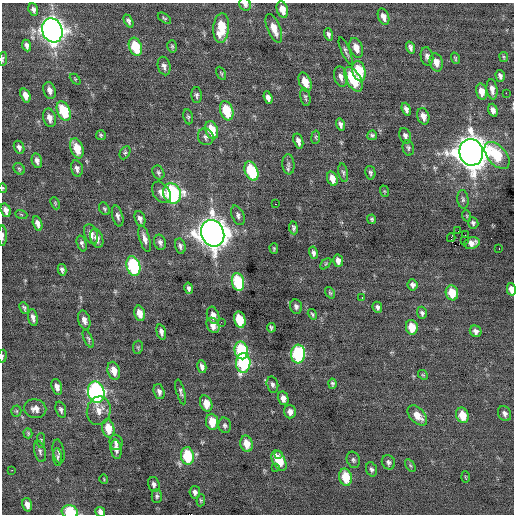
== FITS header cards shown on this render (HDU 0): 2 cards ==
NAXIS1  =                  512 / Axis length
NAXIS2  =                  512 / Axis length

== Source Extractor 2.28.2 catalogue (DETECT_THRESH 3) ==
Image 512 x 512 px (HDU 0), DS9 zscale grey, 1 PNG px = 1 image px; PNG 516 x 516 px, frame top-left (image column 1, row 512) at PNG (2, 3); each listed source drawn as its Kron ellipse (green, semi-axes under 4 px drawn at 4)
Background -0.0497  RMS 0.83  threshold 2.5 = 3 sigma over >= 5 px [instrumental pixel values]
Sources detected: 183; all 183 listed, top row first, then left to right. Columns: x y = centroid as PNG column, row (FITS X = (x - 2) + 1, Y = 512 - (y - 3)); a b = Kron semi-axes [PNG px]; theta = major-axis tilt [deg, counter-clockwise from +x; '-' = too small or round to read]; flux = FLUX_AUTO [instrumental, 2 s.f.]
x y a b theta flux
245 4 6 5 - 190
282 9 8 5 -73 570
33 10 6 4 -69 150
383 17 8 5 -69 370
164 18 7 4 -36 89
128 21 7 4 -63 150
221 28 15 8 84 1600
274 28 15 6 -68 660
52 30 12 10 -70 38000
328 34 6 4 -72 150
27 45 6 4 -66 180
172 46 6 4 -75 86
135 47 9 6 -69 1900
356 48 10 6 -70 550
410 48 6 4 -72 150
346 51 15 3 -67 150
427 56 9 6 -79 200
504 57 5 4 - 65
455 58 6 3 -73 68
3 59 7 3 80 77
436 62 9 6 -76 480
164 66 9 6 -77 210
359 71 10 6 -75 2100
221 73 7 4 -62 75
500 76 6 4 -73 180
341 77 10 6 -76 270
75 79 6 4 -45 58
353 79 13 7 -60 2300
305 82 10 5 -69 780
492 89 10 5 -82 330
49 91 9 6 -73 310
482 92 8 5 -75 550
506 93 2 2 - 370
25 95 7 4 -70 420
197 95 8 5 -88 130
305 97 9 5 -79 110
268 98 6 4 -71 250
406 109 6 4 -70 190
493 110 6 4 -71 210
64 111 10 6 -67 2200
227 111 10 6 -71 2000
423 116 8 6 -73 390
188 117 7 5 -80 96
49 118 9 6 -76 350
340 124 6 4 -75 180
212 130 9 6 -73 1400
101 135 5 4 - 87
372 135 5 4 - 120
405 136 8 5 -71 190
206 137 8 7 - 180
316 137 7 4 83 73
298 141 7 4 -73 280
19 147 7 5 -67 180
77 148 10 6 -70 1100
408 148 8 5 -77 130
471 152 13 12 - 94000
125 153 7 5 62 100
497 155 16 9 -49 2100
37 161 7 5 -77 220
288 164 10 6 -85 170
77 168 8 5 -76 200
19 169 6 5 - 93
251 171 10 6 -68 3100
158 173 7 5 -64 120
343 173 9 4 -78 130
370 173 7 5 -76 110
332 179 7 5 -72 500
3 188 4 4 - 57
384 191 6 4 -71 60
161 192 12 8 -55 430
172 193 10 8 -63 7800
463 199 9 5 -83 140
55 203 6 4 -67 66
275 204 2 2 - 110
104 209 7 5 -57 90
6 210 7 4 -74 280
21 214 6 4 -20 73
238 215 10 6 -68 180
118 216 10 5 -75 210
467 216 6 3 -72 62
140 219 8 5 -72 210
372 219 5 4 - 86
38 223 7 4 -75 270
473 223 6 5 - 120
293 228 6 4 -83 110
458 231 2 2 - 230
213 233 13 11 -69 74000
91 234 10 6 -68 360
465 235 2 2 - 210
2 236 10 3 90 140
97 238 9 6 -70 290
451 238 4 3 - 1500
145 239 13 5 -73 320
465 240 3 2 - 45
160 242 8 6 -72 180
82 243 8 4 -73 130
472 243 8 5 17 350
180 246 7 5 -77 160
274 248 5 3 - 67
499 248 3 2 - 62
313 253 6 4 -77 160
338 261 6 5 - 310
326 264 7 4 46 75
133 266 10 6 -75 5000
62 270 6 4 -80 140
238 282 9 6 -78 3300
412 285 5 5 - 190
189 288 5 4 - 130
511 289 6 4 -76 450
330 293 6 4 -53 76
452 293 7 6 - 1100
362 298 2 2 - 37
296 307 7 6 - 160
377 307 6 4 -64 150
24 308 6 4 -63 100
140 313 8 5 -76 550
422 313 6 5 - 150
312 314 5 3 - 81
213 315 9 6 -72 350
33 318 9 4 -79 220
84 320 10 6 -74 310
240 320 8 5 -77 2000
221 322 2 2 - 65
213 325 8 6 -58 460
412 327 7 6 - 930
271 328 4 3 - 93
476 331 6 5 - 240
161 332 8 4 -76 220
88 339 9 4 -66 110
138 347 7 5 80 83
241 350 9 6 -78 3700
298 354 9 7 86 5200
2 356 6 3 81 64
243 363 10 7 89 5200
202 367 6 4 -75 200
114 371 9 6 -73 610
423 375 5 4 - 60
272 384 8 5 -75 150
332 384 5 4 - 90
57 387 8 5 -74 290
96 392 11 8 -76 12000
159 392 8 5 -73 190
181 392 12 4 -75 150
283 398 7 5 -76 340
206 403 8 6 -68 760
35 409 11 9 -11 370
61 410 8 5 -72 160
16 411 5 5 - 87
99 411 14 12 77 570
290 412 6 6 - 330
505 413 8 6 -62 220
417 415 12 7 -47 700
462 415 8 6 -69 920
212 422 8 6 -83 920
225 425 8 6 -77 140
108 428 9 6 -78 960
28 433 5 3 - 74
41 440 7 4 87 79
116 442 8 6 -86 200
246 444 8 6 -77 770
116 449 10 5 -83 340
40 451 11 5 -76 160
59 451 12 5 -80 170
279 454 2 2 - 74
187 456 9 6 -82 2600
58 457 9 4 -84 110
353 460 8 6 -72 140
279 461 11 6 -63 1400
388 462 7 6 - 160
410 465 7 4 -59 93
275 467 3 2 - 170
371 469 7 5 -70 140
12 470 3 2 - 130
346 477 9 6 -77 1400
465 477 6 3 -89 47
104 479 5 3 - 43
154 484 7 5 -73 170
195 492 6 5 - 170
157 496 7 5 90 120
201 500 6 4 86 70
27 505 7 4 -75 300
70 512 8 6 -16 2000
100 512 5 4 - 280
At the frame edge (FLAGS 8, measured only in part): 8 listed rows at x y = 245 4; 3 59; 3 188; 2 236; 511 289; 2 356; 70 512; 100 512